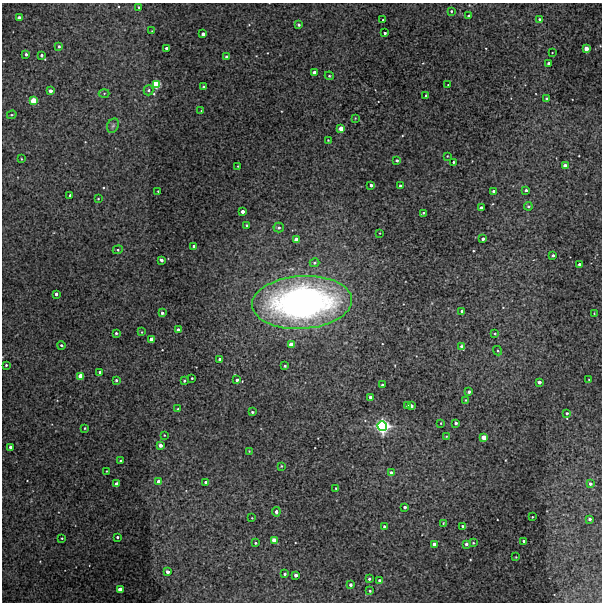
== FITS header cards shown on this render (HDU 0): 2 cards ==
NAXIS1  =                  600 / Width of image
NAXIS2  =                  600 / Height of image

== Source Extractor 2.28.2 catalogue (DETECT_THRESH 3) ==
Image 600 x 600 px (HDU 0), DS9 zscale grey, 1 PNG px = 1 image px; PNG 604 x 604 px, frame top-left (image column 1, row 600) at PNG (2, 3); each listed source drawn as its Kron ellipse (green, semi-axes under 4 px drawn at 4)
Background 483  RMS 0.96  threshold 2.89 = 3 sigma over >= 5 px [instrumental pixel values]
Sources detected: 141; all 141 listed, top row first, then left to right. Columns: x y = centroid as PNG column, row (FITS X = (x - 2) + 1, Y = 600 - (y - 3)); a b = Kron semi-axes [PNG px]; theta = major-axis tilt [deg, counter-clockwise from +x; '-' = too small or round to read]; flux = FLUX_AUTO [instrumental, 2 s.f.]
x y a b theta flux
139 7 4 3 - 68
451 11 4 3 - 85
469 16 3 3 - 250
19 18 3 3 - 610
539 19 3 3 - 100
383 20 3 2 - 45
299 25 4 3 - 110
152 31 3 2 - 40
385 33 3 3 - 120
203 34 4 3 - 350
59 46 4 3 - 150
167 48 3 3 - 250
586 49 3 3 - 1000
552 53 2 2 - 37
26 54 3 3 - 140
42 55 3 3 - 180
227 57 4 3 - 220
549 63 3 3 - 160
314 73 4 3 - 780
329 76 4 4 - 71
156 84 4 4 - 6300
448 85 2 2 - 35
203 87 3 3 - 81
148 90 5 5 - 120
50 91 3 3 - 470
104 93 5 3 - 67
426 96 3 3 - 200
547 99 3 3 - 330
33 101 4 4 - 2300
201 111 3 3 - 35
12 115 5 3 - 63
355 118 3 3 - 51
113 126 7 5 68 140
341 128 4 4 - 760
328 140 3 3 - 46
447 156 2 2 - 41
21 159 3 2 - 43
397 160 3 3 - 110
453 162 3 2 - 76
238 166 3 2 - 48
565 166 3 3 - 850
371 185 3 3 - 280
400 186 3 3 - 160
526 190 3 3 - 140
158 191 2 2 - 44
493 191 4 3 - 110
70 195 3 3 - 99
98 199 3 3 - 60
528 206 4 4 - 99
481 208 3 3 - 250
242 212 3 3 - 350
423 213 4 3 - 76
247 226 3 3 - 140
279 228 5 5 - 120
380 233 2 2 - 35
483 239 3 3 - 220
296 240 4 4 - 960
194 246 3 3 - 180
118 250 5 4 - 100
553 255 3 3 - 130
161 260 4 3 - 190
315 263 5 4 - 110
579 264 3 3 - 210
56 294 3 3 - 220
302 302 50 26 3 29000
462 311 3 3 - 300
162 313 3 3 - 160
594 313 3 2 - 41
178 330 3 3 - 230
142 332 4 3 - 40
116 333 3 3 - 100
495 334 4 4 - 77
151 339 4 4 - 670
61 345 4 4 - 130
291 345 4 3 - 670
462 347 4 3 - 430
498 351 5 4 - 90
220 359 3 3 - 190
6 365 3 3 - 75
285 366 4 3 - 88
100 372 3 3 - 230
81 376 4 4 - 2400
192 378 3 2 - 59
116 380 3 3 - 120
237 380 4 4 - 180
589 380 2 2 - 42
184 381 3 3 - 87
539 382 3 3 - 340
382 385 3 3 - 190
469 392 3 3 - 180
370 397 3 3 - 190
466 400 3 2 - 46
407 405 3 3 - 130
411 406 4 3 - 340
178 409 3 3 - 68
252 412 3 3 - 92
567 413 3 3 - 150
441 423 4 3 - 52
456 423 3 3 - 190
382 426 5 5 - 33000
85 428 3 3 - 59
164 435 3 2 - 39
446 436 3 2 - 36
483 437 4 4 - 930
160 445 4 3 - 370
10 447 3 3 - 300
249 451 4 3 - 49
121 461 3 3 - 130
281 466 3 2 - 58
106 471 3 2 - 40
391 473 3 3 - 530
159 482 4 4 - 710
206 482 3 3 - 210
117 484 3 3 - 570
590 484 3 3 - 230
336 488 2 2 - 51
405 507 3 3 - 200
276 512 4 4 - 210
532 517 2 2 - 47
252 518 3 2 - 40
590 519 3 3 - 210
443 523 3 3 - 46
463 526 3 3 - 110
384 527 3 3 - 190
117 537 3 3 - 100
62 538 2 2 - 51
274 540 4 3 - 1300
524 541 3 3 - 110
255 543 3 2 - 72
473 543 4 3 - 62
434 544 3 3 - 440
466 544 4 3 - 210
516 557 2 2 - 36
168 572 3 3 - 390
285 574 3 3 - 130
296 575 3 3 - 270
369 579 3 3 - 110
379 580 3 3 - 140
350 585 3 3 - 180
120 589 4 3 - 910
370 591 3 3 - 85

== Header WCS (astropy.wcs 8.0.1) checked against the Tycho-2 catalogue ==
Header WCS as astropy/WCSLIB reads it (CRVAL/CRPIX/CD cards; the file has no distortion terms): RA---TAN/DEC--TAN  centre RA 04:12:43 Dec -57:44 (63.18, -57.74 deg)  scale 2 arcsec/px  FOV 20.0' x 20.0'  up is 0 deg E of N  parity normal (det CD < 0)
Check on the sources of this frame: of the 60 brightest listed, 4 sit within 2.0 arcsec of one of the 4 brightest Tycho-2 stars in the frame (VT <= 12.08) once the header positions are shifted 0.60 arcsec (0.46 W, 0.39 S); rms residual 0.46 arcsec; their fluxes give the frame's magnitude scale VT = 20.30 - 2.5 log10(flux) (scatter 0.24 mag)
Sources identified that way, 4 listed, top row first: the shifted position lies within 2.0 arcsec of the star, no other Tycho-2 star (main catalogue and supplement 1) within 4.0 arcsec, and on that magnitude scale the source's flux lands within +1.5 / -3 mag of the star's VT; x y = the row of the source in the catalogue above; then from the Tycho-2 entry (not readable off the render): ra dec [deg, ICRS J2000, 3 dp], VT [Tycho-2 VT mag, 2 dp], TYC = Tycho-2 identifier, HIP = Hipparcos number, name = IAU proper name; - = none
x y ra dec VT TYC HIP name
156 84 63.331 -57.617 11.64 8508-108-1 - -
33 101 63.458 -57.626 11.65 8508-207-1 - -
81 376 63.410 -57.779 12.08 8508-11-1 - -
382 426 63.096 -57.807 8.77 8508-6-1 19632 -